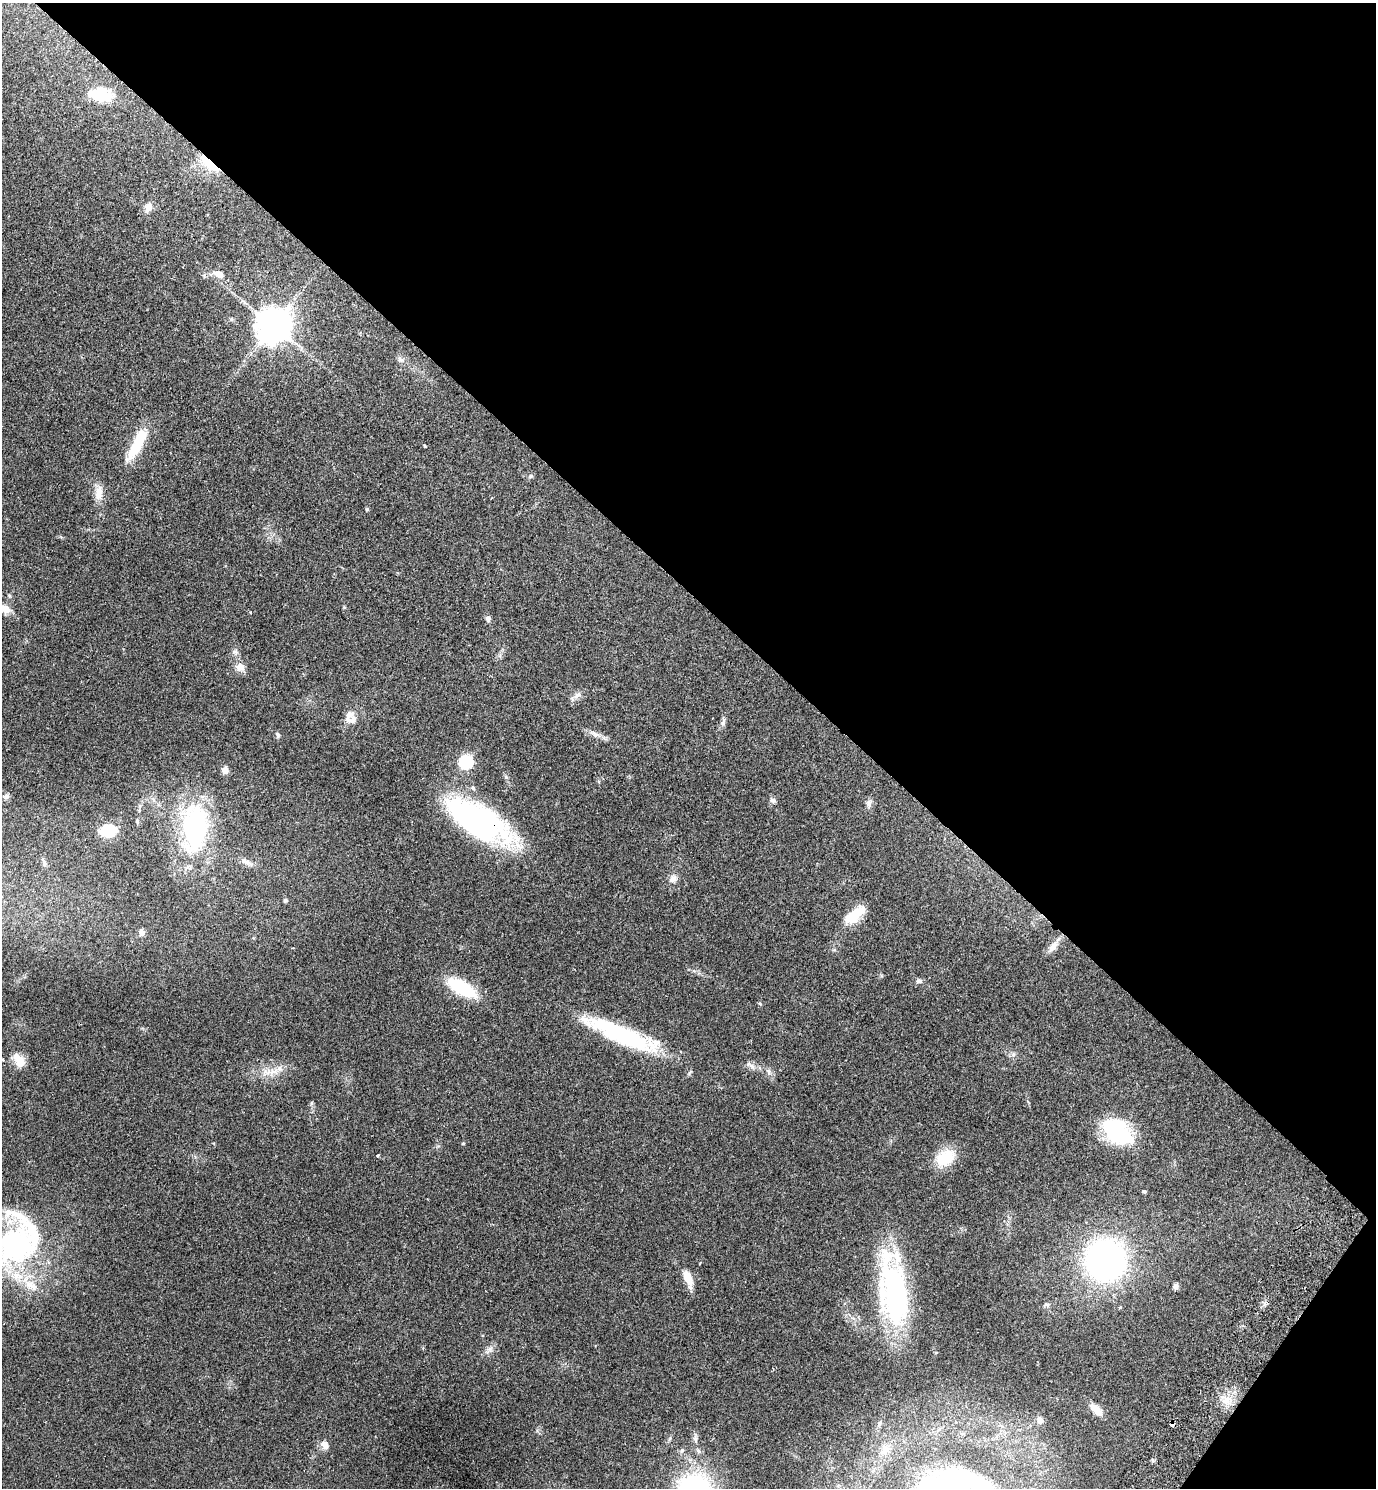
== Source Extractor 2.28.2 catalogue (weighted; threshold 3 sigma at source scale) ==
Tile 8 of 4 x 4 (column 4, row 2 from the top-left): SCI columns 4325-5698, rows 3013-4498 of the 6042 x 6022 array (HDU 1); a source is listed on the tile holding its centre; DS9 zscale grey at full resolution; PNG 1378 x 1490 px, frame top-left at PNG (2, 3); no overlay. Shown black and unused: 41% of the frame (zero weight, under 2 of 3 exposures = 3% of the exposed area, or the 3 px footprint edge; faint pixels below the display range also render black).
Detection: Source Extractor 2.28.2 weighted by HDU 2 'WHT'; one run over the whole footprint, this tile lists its part. Background 0.0878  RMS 0.008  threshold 0.036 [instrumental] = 3 sigma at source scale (4.5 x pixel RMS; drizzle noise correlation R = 1.50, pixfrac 1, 0.05/0.05 arcsec/px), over >= 5 px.
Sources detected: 78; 3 inside a brighter object's white glare — not listed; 3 inside a brighter listed object's ellipse — not listed separately; the other 72 listed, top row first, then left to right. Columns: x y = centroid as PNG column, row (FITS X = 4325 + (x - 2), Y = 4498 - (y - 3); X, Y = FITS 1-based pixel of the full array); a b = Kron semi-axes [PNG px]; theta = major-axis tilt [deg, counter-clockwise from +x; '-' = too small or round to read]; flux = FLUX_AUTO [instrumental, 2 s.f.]
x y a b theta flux
100 96 24 19 -72 18
209 164 29 10 -43 17
148 207 13 10 72 5.2
219 274 12 7 -25 6.9
231 319 6 4 -71 0.99
274 326 10 10 - 1900
401 360 10 7 -28 2.9
138 443 42 11 63 30
425 446 3 3 - 0.95
531 476 7 5 15 1.5
99 493 21 10 82 8.2
367 509 5 5 - 0.83
9 596 6 4 -68 1.1
6 609 14 9 -53 6.2
488 619 8 7 - 2.2
235 652 7 7 - 2.4
240 667 12 11 - 6.2
577 695 13 7 44 3.9
349 714 18 11 50 6.8
723 722 15 4 74 2.6
595 734 20 7 -25 5.3
278 735 8 5 -60 1.7
466 762 6 6 - 120
225 770 9 7 82 4
506 777 6 5 - 1.5
473 788 7 5 -62 1.6
6 796 10 6 13 2.1
773 800 9 7 -17 2.2
869 803 11 7 89 3.1
137 821 8 5 -83 1.3
480 821 56 23 -30 230
195 828 56 28 88 120
108 831 16 12 5 24
44 862 12 5 -66 2.5
246 862 19 7 -26 4.7
673 879 11 9 37 4.4
285 900 4 4 - 2
854 915 31 12 39 20
141 932 9 7 -81 3
1053 946 20 8 52 6.5
834 950 6 4 17 0.96
919 981 8 6 2 2.3
462 988 26 11 -29 58
621 1034 96 19 -22 88
1013 1054 6 4 -73 1.5
3 1059 5 3 - 0.97
19 1060 19 10 -54 11
751 1065 16 6 -35 3.9
768 1071 9 6 -73 2.7
272 1072 17 10 26 9.7
1117 1132 29 18 -37 80
463 1143 5 3 - 0.63
378 1155 3 3 - 1
945 1157 26 18 29 22
1144 1192 4 4 - 1.1
16 1246 57 49 25 150
1105 1260 33 32 - 250
688 1278 19 8 -68 13
1176 1286 7 6 - 2.5
894 1292 65 24 -82 190
1047 1305 8 5 -29 1.7
489 1349 14 7 45 3.9
1227 1400 14 12 -71 9.7
1096 1410 21 10 -44 8.1
1040 1420 11 9 -59 4.6
1172 1424 4 4 - 9.4
695 1439 11 6 -78 2.7
325 1445 11 9 -65 5.1
885 1449 13 9 85 6.2
682 1450 7 5 73 1.8
698 1451 6 5 - 1.7
972 1480 72 21 -19 81
Overlapping masked pixels (flux is a lower limit): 3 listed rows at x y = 209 164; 480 821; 1172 1424
Isophote crosses this tile's border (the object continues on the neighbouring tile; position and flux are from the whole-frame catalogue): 3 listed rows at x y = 3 1059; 16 1246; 972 1480
Unlisted compact peaks at least as high as the median listed source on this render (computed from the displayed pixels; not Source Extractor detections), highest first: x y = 311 1103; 537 1431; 344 607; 670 1438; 1152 1460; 250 612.